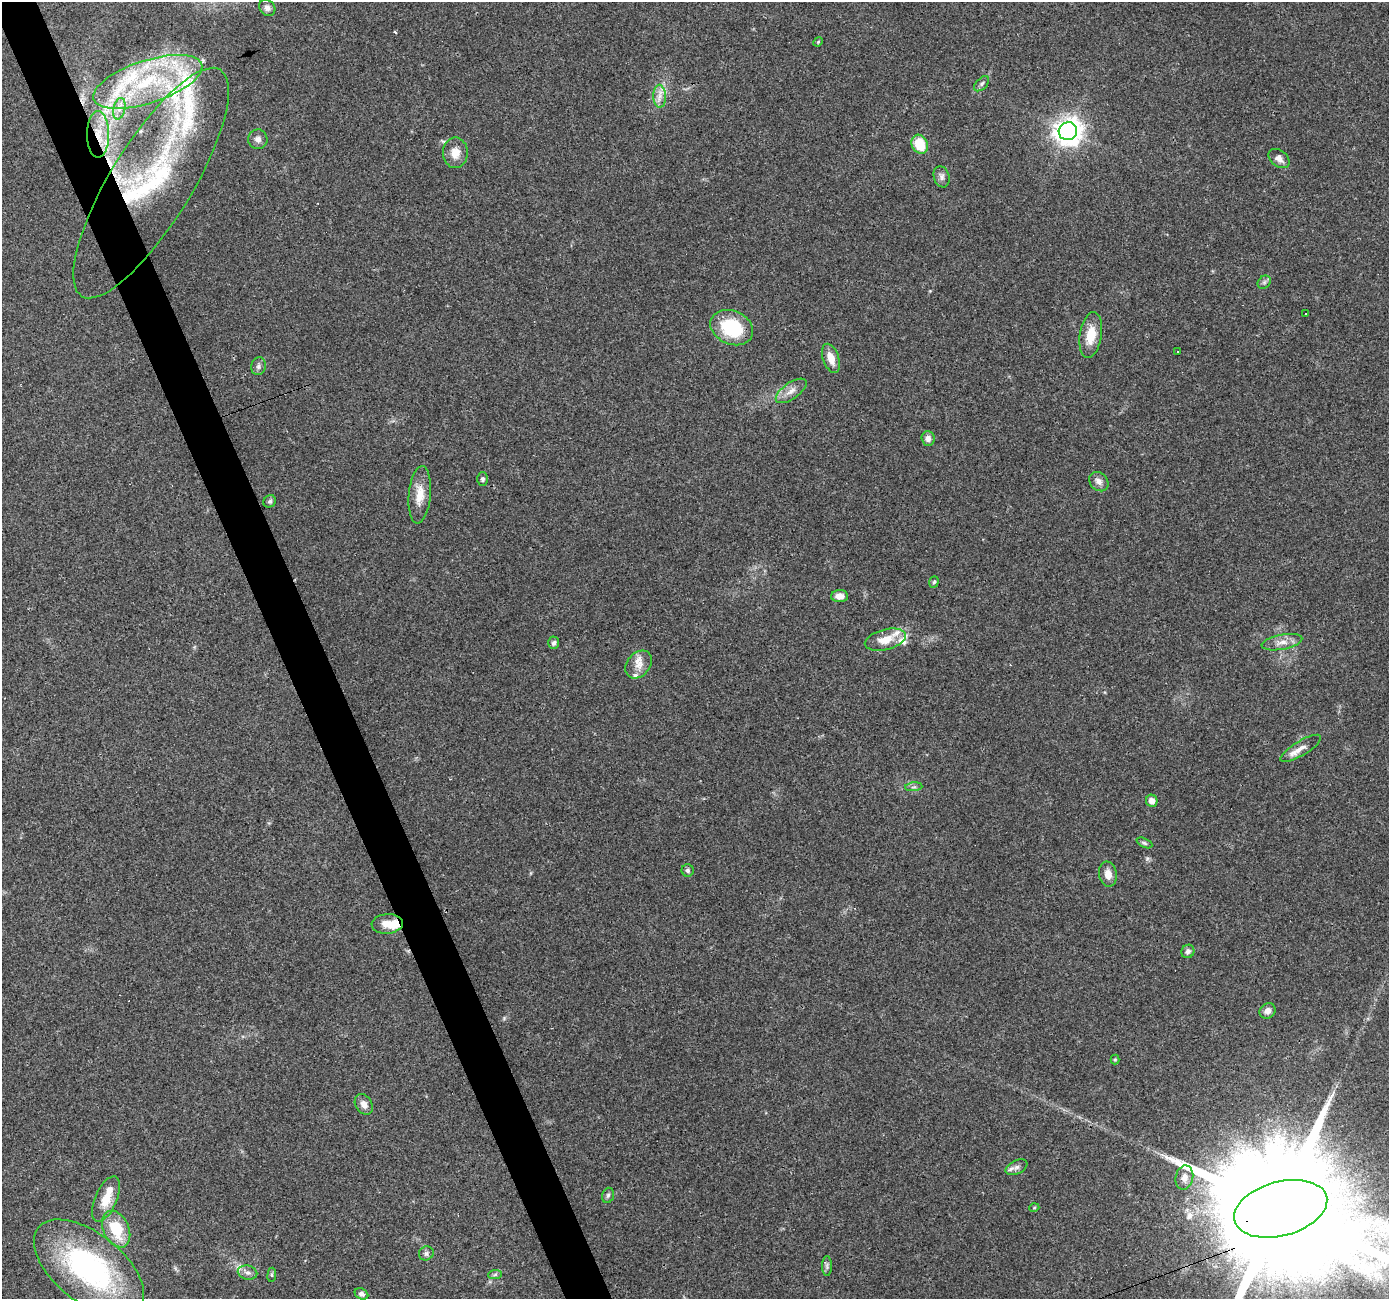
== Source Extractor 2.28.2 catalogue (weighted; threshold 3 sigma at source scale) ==
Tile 11 of 4 x 4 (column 3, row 3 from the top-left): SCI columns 2775-4161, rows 1373-2669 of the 5548 x 5393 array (HDU 1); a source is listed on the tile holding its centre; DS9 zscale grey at full resolution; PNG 1391 x 1301 px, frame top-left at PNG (2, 2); each listed source drawn as its Kron ellipse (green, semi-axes under 4 px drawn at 4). Shown black and unused: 3% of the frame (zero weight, under 3 of 4 exposures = <1% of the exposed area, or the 3 px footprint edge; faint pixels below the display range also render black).
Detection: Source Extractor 2.28.2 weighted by HDU 2 'WHT'; one run over the whole footprint, this tile lists its part. Background 0.0248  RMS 0.0038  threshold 0.017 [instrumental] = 3 sigma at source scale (4.5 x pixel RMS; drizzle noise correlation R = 1.50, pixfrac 1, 0.0396/0.0396 arcsec/px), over >= 5 px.
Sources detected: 77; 1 inside a brighter object's white glare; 5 cosmic-ray / hot-pixel residue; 1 long thin detection or spike segment (spike, bleed or trail) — neither listed nor drawn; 12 inside a brighter listed object's ellipse — not listed separately; the other 58 listed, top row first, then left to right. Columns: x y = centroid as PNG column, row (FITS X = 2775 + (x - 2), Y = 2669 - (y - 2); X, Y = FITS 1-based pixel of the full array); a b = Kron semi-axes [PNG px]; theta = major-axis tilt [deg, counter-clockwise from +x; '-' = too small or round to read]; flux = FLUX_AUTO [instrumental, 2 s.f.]
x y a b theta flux
267 8 9 7 -43 1.5
818 42 5 4 - 0.45
148 82 57 21 18 40
982 84 9 5 46 0.96
660 96 11 6 -89 2.4
119 109 11 6 77 2.4
1068 131 9 9 - 390
98 134 23 11 -89 8.9
258 139 10 9 - 2.1
920 144 10 7 -62 11
455 153 15 12 90 4.5
1279 158 12 8 -39 2.2
942 177 11 7 -72 1.5
151 183 133 41 59 92
1264 282 7 6 - 0.91
1305 314 3 3 - 2.4
732 328 22 16 -24 22
1091 335 23 11 81 7.6
1177 351 3 3 - 0.76
831 358 15 8 -70 4.7
258 366 9 7 76 1.3
791 391 18 8 35 3.1
928 438 7 6 - 2
483 479 6 5 - 0.88
1099 482 11 8 -44 2
420 495 29 11 85 6.1
270 501 6 5 - 0.76
934 582 6 4 71 0.61
840 596 8 6 2 3.1
885 640 21 10 14 6.5
1282 642 20 7 11 3.3
554 643 6 5 - 1.2
639 664 15 11 49 3.9
1301 748 23 7 31 3.3
914 787 9 3 5 0.73
1152 801 6 5 - 2.7
1144 843 8 4 -25 0.74
688 870 6 6 - 0.81
1108 874 12 9 -81 3.4
387 924 15 10 4 5
1188 951 7 6 - 1.2
1267 1011 8 7 - 2
1115 1060 5 4 - 0.44
364 1104 11 8 -56 2.5
1017 1167 11 7 25 1.6
1184 1178 12 9 80 2.3
608 1195 8 5 73 0.83
106 1199 24 11 67 7.4
1034 1208 5 3 - 0.37
1281 1209 48 27 15 26000
116 1229 19 12 -65 14
426 1253 7 7 - 1.1
827 1266 10 5 -90 0.88
89 1268 65 34 -39 78
248 1273 10 7 -11 1.6
272 1275 7 3 82 0.54
495 1275 7 4 3 0.63
361 1294 7 5 -29 1.1
Overlapping masked pixels (flux is a lower limit): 3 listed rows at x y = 98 134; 151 183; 1281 1209
Isophote crosses this tile's border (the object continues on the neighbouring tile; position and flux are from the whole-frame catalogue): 1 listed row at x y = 1281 1209